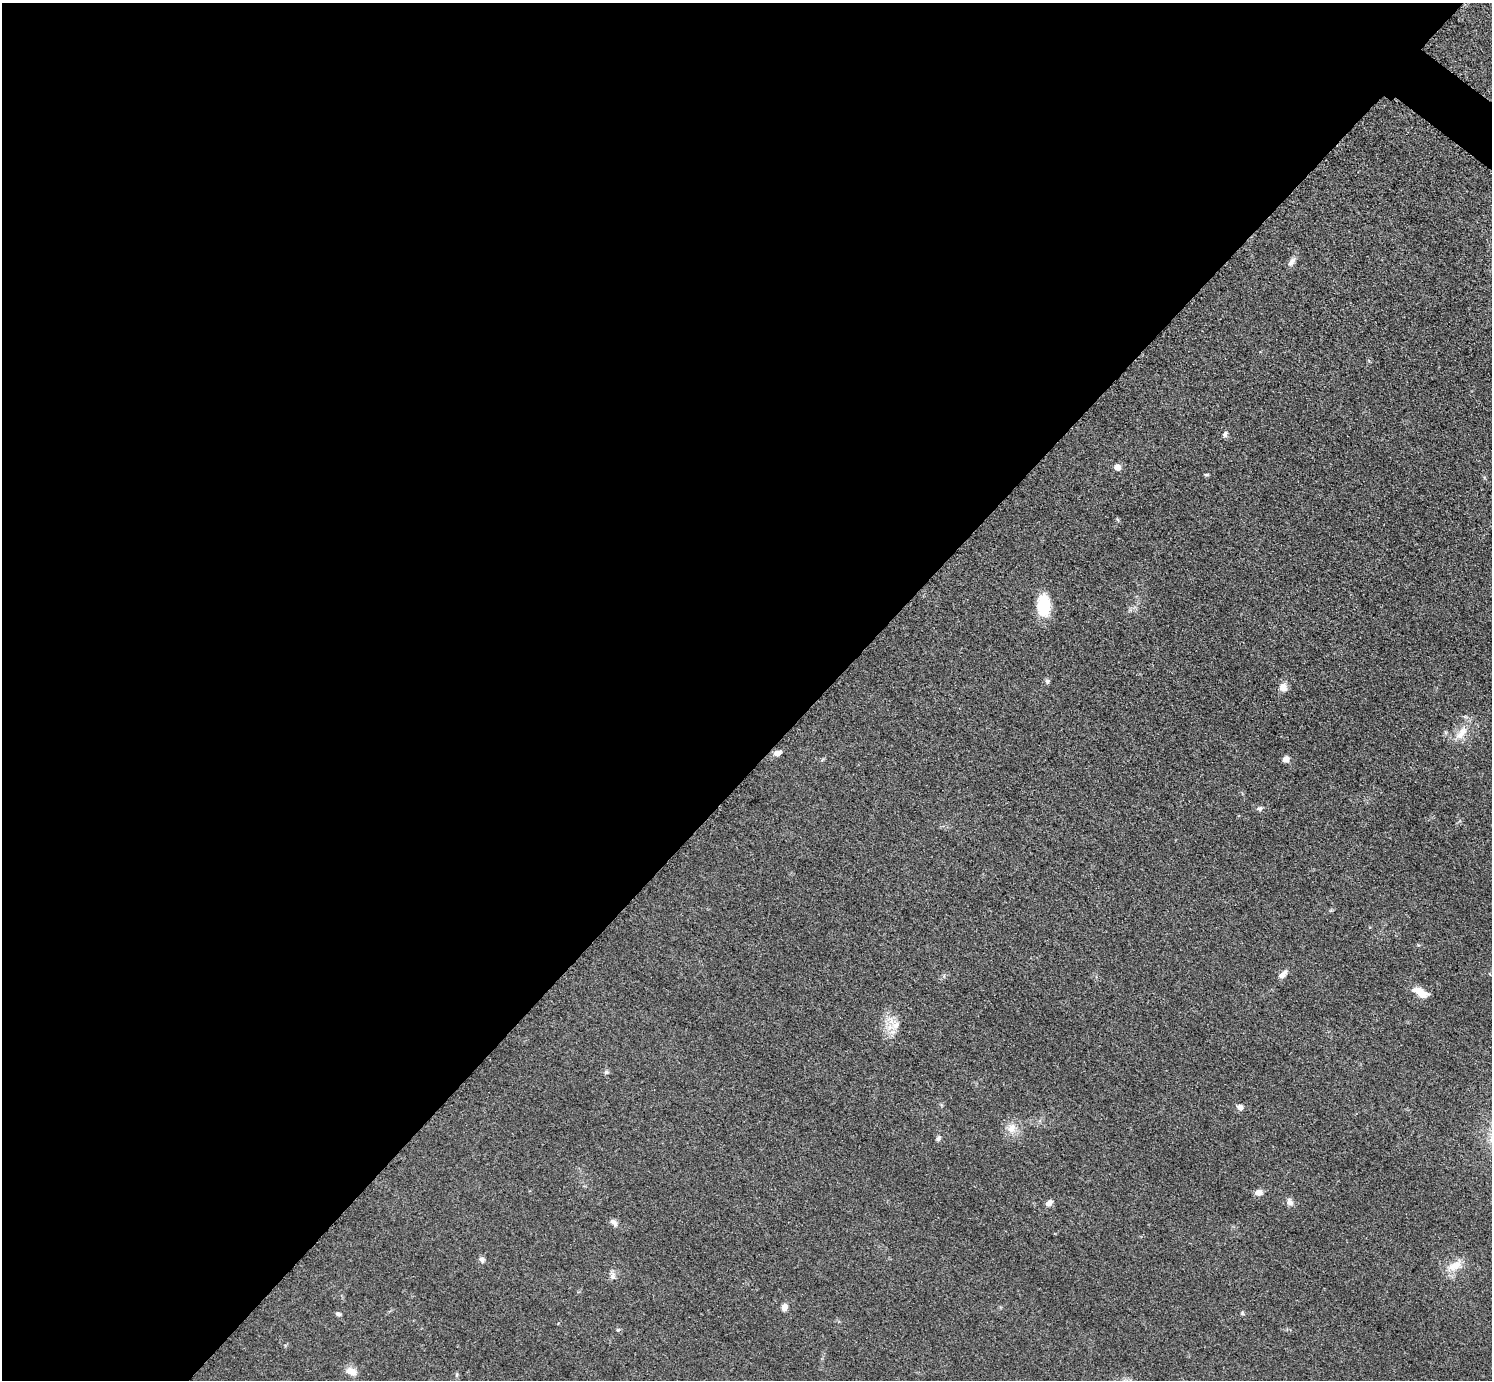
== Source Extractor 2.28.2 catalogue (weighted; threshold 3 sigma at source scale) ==
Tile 5 of 4 x 4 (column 1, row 2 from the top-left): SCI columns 12-1501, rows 2919-4296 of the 5978 x 5981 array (HDU 1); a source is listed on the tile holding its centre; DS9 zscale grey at full resolution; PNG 1494 x 1382 px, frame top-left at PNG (2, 3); no overlay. Shown black and unused: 56% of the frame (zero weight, under 3 of 5 exposures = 1% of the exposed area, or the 3 px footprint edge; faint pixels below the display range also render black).
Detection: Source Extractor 2.28.2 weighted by HDU 2 'WHT'; one run over the whole footprint, this tile lists its part. Background 0.0533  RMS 0.0058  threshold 0.026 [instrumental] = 3 sigma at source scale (4.5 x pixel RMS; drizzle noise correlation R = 1.50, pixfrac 1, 0.05/0.05 arcsec/px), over >= 5 px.
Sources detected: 30; all 30 listed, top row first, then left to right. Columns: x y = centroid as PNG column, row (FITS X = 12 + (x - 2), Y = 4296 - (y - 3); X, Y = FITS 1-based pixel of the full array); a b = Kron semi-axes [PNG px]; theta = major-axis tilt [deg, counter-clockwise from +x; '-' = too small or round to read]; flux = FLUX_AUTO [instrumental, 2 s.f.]
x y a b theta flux
1292 262 13 6 53 2.6
1225 434 8 6 74 1.5
1117 467 5 5 - 4.8
1206 475 6 4 0 0.68
1043 605 23 14 -86 19
1047 681 6 6 - 1.1
1283 687 11 9 -54 3.8
1461 733 23 9 54 7.5
777 753 9 7 18 2.6
1286 759 6 5 - 4.4
1259 808 7 6 - 1.5
1283 974 12 6 42 2.9
1420 992 19 8 -29 7.7
896 1025 14 9 40 5.8
606 1072 6 5 - 1.1
1240 1107 7 6 - 2.5
1012 1128 13 12 - 5.9
938 1138 6 5 - 1.5
1259 1192 8 7 - 3.4
1049 1202 9 6 41 2.5
1290 1202 10 7 -62 2.6
614 1223 12 6 -46 2.3
482 1260 8 6 -37 1.8
1455 1265 22 11 28 8.3
613 1276 10 7 -89 2.4
784 1307 8 6 79 2.9
338 1314 7 5 -10 1
618 1330 5 5 - 0.81
351 1371 15 9 -18 5.2
457 1375 6 4 -73 0.79
Unlisted compact peaks at least as high as the median listed source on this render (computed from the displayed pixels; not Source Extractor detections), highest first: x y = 1242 1313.